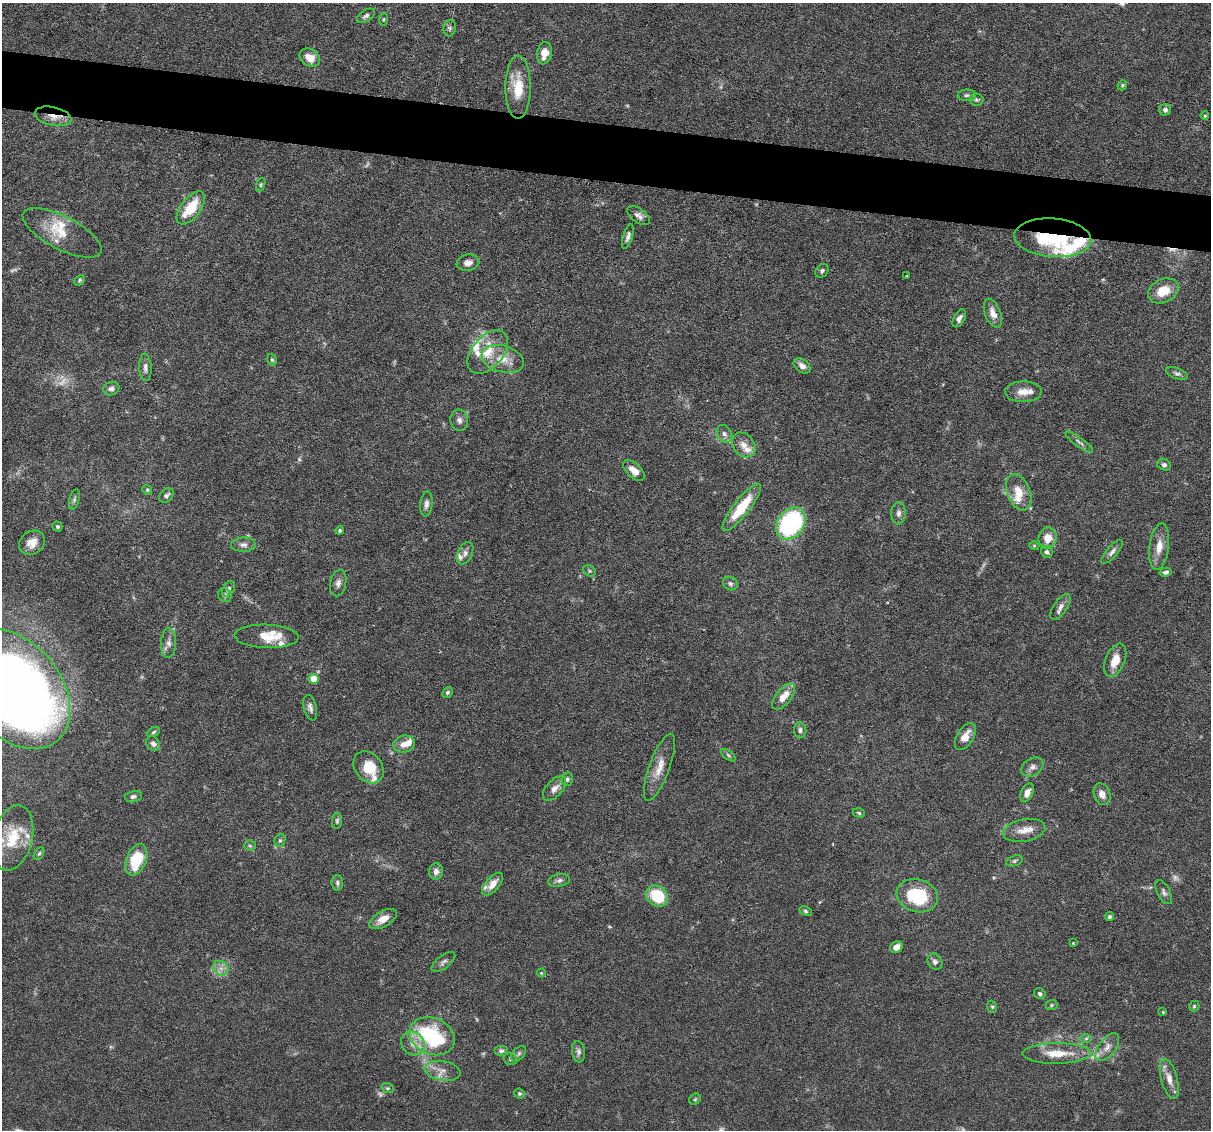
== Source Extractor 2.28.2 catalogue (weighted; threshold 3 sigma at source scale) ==
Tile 11 of 4 x 4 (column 3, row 3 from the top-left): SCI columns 2421-3629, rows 1360-2487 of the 4839 x 4859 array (HDU 1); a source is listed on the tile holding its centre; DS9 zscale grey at full resolution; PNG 1213 x 1132 px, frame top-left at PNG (2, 3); each listed source drawn as its Kron ellipse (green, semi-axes under 4 px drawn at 4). Shown black and unused: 5% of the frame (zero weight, under 3 of 6 exposures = <1% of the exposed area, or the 3 px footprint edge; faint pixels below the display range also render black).
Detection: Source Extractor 2.28.2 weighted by HDU 2 'WHT'; one run over the whole footprint, this tile lists its part. Background 0.0627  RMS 0.003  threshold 0.0122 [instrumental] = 3 sigma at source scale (4.09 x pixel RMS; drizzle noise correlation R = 1.36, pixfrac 0.8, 0.05/0.05 arcsec/px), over >= 5 px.
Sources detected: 160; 10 too faint to see at this stretch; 2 inside a brighter object's white glare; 1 cosmic-ray / hot-pixel residue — neither listed nor drawn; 17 inside a brighter listed object's ellipse — not listed separately; the other 130 listed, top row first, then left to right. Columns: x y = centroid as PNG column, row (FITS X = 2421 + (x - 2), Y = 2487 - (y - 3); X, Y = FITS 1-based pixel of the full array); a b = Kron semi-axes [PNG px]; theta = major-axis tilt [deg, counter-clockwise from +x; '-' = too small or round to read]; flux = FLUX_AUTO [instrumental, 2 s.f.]
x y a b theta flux
366 16 10 5 33 0.77
383 19 6 3 81 0.3
450 28 8 6 79 0.73
544 53 11 7 80 3
310 58 11 8 -35 3.3
1122 85 5 4 - 0.38
518 87 31 12 90 7.8
967 95 9 5 1 0.78
976 100 7 6 - 0.6
1165 110 6 5 - 0.89
53 116 18 9 -12 3.2
1205 116 4 3 - 0.35
261 185 7 4 72 0.41
191 208 19 9 53 8.9
639 216 13 7 -35 1.4
62 233 43 16 -27 7.8
628 236 13 5 73 0.98
1053 238 38 19 -4 23
468 263 11 8 10 1.7
822 271 7 6 - 0.72
907 276 3 2 - 0.22
79 280 6 4 43 0.41
1163 291 16 11 26 5.6
993 313 15 8 -69 2.7
959 318 10 5 59 1.1
488 352 25 15 50 6.7
503 359 22 13 -17 4.8
272 360 6 4 -72 0.39
802 366 9 6 -37 1.5
145 367 13 6 -88 1.2
1177 374 11 5 -20 0.82
111 389 8 6 20 0.99
1023 392 18 10 1 3
459 420 10 9 - 1.3
724 434 9 7 -59 1.1
1079 442 17 4 -36 0.92
744 445 13 10 -52 2.5
1164 465 7 5 -21 0.75
634 470 13 7 -43 2.5
147 490 5 4 - 0.38
1019 492 19 11 -68 4.5
166 495 8 6 43 0.79
74 500 11 5 75 0.73
426 504 12 6 83 1.2
742 507 29 8 52 9.8
899 513 11 7 -89 1.3
791 523 17 13 53 37
57 526 5 5 - 0.55
340 530 4 3 - 0.43
1048 538 10 9 - 3.5
32 543 14 11 34 3.1
243 545 12 7 2 1.4
1034 546 5 3 - 0.27
1159 546 23 9 82 3.6
1047 552 6 5 - 0.73
1112 552 15 5 49 1.1
465 553 12 7 66 1.2
589 571 7 5 -36 0.41
1166 572 6 4 13 0.73
338 583 13 8 78 1.4
730 584 8 6 -30 0.84
228 589 8 5 58 0.69
225 595 7 6 - 0.76
1060 607 15 6 55 1.5
266 636 32 11 -2 6.4
169 643 15 7 87 1.7
1115 660 17 9 68 3.7
314 679 5 5 - 4.9
14 689 67 46 -51 410
448 692 6 4 44 0.57
784 697 15 7 50 3.8
310 708 13 6 -76 1.2
800 730 8 6 -84 0.79
154 732 7 4 28 0.45
965 737 15 8 59 3.3
153 744 8 6 -53 1
404 744 11 8 16 2.2
728 755 9 4 -36 0.52
369 767 17 13 -52 6.7
659 767 35 10 70 4.3
1032 767 12 8 32 1.5
567 779 7 5 75 0.62
554 789 15 8 48 2
1027 793 10 6 66 1.9
1102 794 11 8 -69 2.1
133 796 8 5 12 0.82
859 813 6 4 -19 0.45
337 821 8 5 83 0.54
1024 830 21 11 10 3.6
13 838 33 19 76 12
280 840 7 5 75 0.49
250 846 6 5 - 0.48
39 854 7 4 62 0.48
136 860 16 10 68 11
1015 861 8 5 18 0.55
436 871 8 7 - 1.5
559 880 11 6 11 0.95
337 883 8 6 -87 0.62
493 884 14 7 49 2.5
1164 892 13 6 -63 0.94
657 896 12 9 -40 12
917 896 21 16 -17 16
805 911 6 4 -28 0.44
1109 917 5 4 - 0.53
383 919 15 7 29 3.1
1073 943 4 3 - 0.23
896 947 7 5 33 1.9
443 962 14 6 37 0.96
935 962 8 7 - 1.1
221 968 8 6 -44 1.4
541 973 4 4 - 0.25
1040 994 6 5 - 0.66
1052 1005 6 5 - 0.39
1194 1006 5 5 - 0.4
992 1007 6 4 -68 0.44
1163 1012 4 4 - 0.26
432 1036 23 18 -24 25
1086 1038 6 4 1 0.43
413 1044 12 11 - 2.7
1107 1047 16 8 52 2.2
501 1051 7 5 0 0.77
578 1052 10 6 -82 1
1056 1053 34 10 1 6.1
519 1054 9 5 46 0.72
510 1059 7 5 -15 0.52
443 1071 18 9 -10 2.6
1169 1079 21 8 -75 2.8
388 1088 6 5 - 0.42
519 1093 5 4 - 0.47
695 1099 6 5 - 0.42
Overlapping masked pixels (flux is a lower limit): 2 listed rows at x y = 53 116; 1053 238
Isophote crosses this tile's border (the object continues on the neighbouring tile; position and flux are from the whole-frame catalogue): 2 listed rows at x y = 14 689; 13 838